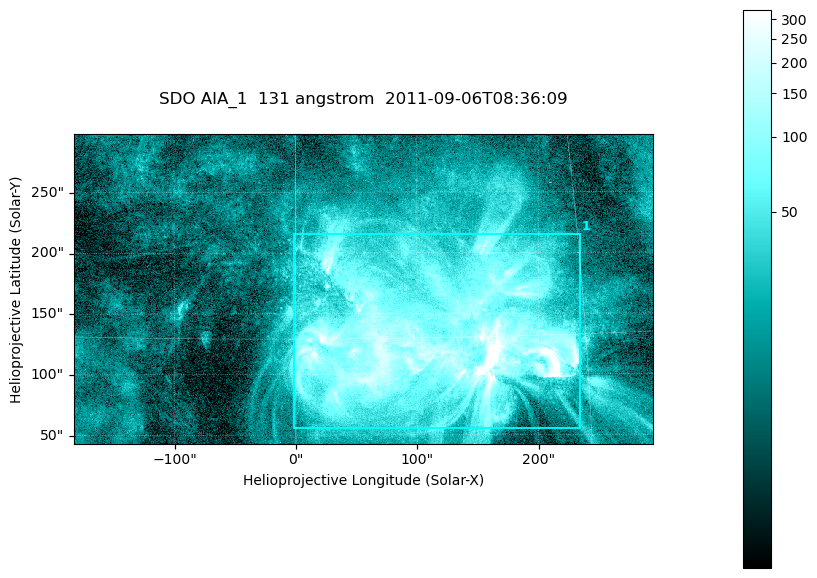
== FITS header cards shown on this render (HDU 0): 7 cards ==
TELESCOP= 'SDO     '           /
INSTRUME= 'AIA_1   '           /
WAVELNTH=                  131 /
WAVEUNIT= 'angstrom'           /
DATE-OBS= '2011-09-06T08:36:09.62' /
CTYPE1  = 'HPLN-TAN'           /
CTYPE2  = 'HPLT-TAN'           /

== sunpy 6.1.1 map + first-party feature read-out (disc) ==
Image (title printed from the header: SDO AIA_1  131 angstrom  2011-09-06T08:36:09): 794 x 424 px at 0.601 arcsec/px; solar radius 952 arcsec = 1584 px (partial field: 4.3% of the solar disc is inside the frame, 100% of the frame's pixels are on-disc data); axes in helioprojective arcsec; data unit not stated in the header (colour bar unlabelled)
Pointing: header CRPIX1/2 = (2043.22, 2045.61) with CRVAL1/2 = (0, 0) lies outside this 794 x 424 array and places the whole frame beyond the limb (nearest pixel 1.29 R_sun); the SolarSoft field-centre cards XCEN/YCEN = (55.64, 170.2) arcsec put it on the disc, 1645 arcsec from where CRPIX/CRVAL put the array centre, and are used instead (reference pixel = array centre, CRVAL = XCEN/YCEN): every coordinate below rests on XCEN/YCEN
Orientation: roll -0.139 deg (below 1 deg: not rotated)
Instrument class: DISC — disc imager (sunpy class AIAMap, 131 A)
Bright regions (active regions / flare kernels): reference = the on-disc median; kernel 7 px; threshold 5 sigma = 66.1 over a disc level ~15.8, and >= 1.15x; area >= 336 px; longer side >= 5 px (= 3 arcsec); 1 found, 1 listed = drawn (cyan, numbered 1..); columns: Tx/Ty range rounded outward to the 2 arcsec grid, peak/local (2 s.f.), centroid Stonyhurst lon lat
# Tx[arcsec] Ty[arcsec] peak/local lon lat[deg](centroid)
1 -2..236 54..216 56 +7 +15